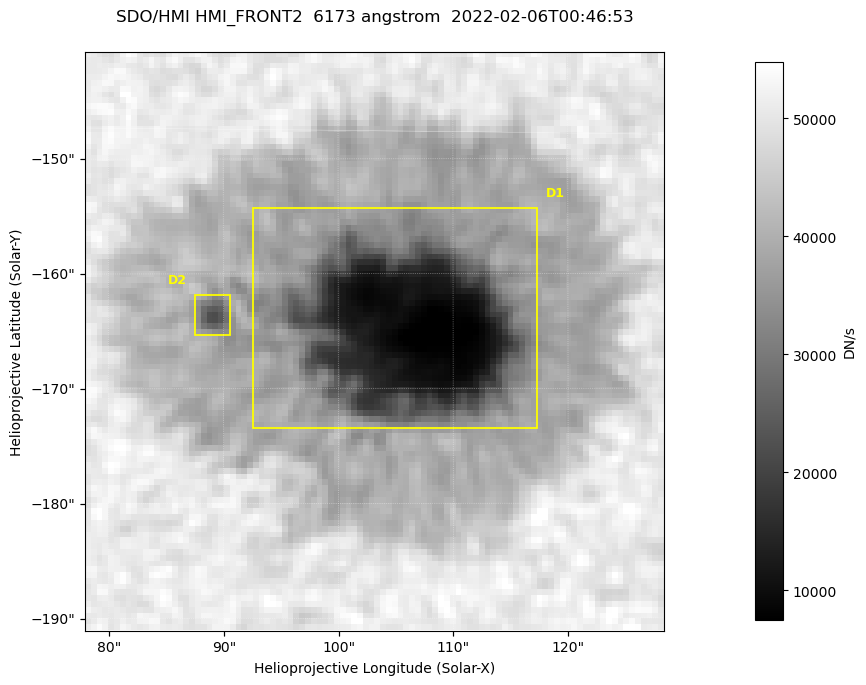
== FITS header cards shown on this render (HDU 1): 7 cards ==
TELESCOP= 'SDO/HMI '           / Telescope
INSTRUME= 'HMI_FRONT2'         / For HMI: HMI_SIDE1, HMI_FRONT2, or HMI_COMBINED
WAVELNTH=                6173. / [angstrom] Wavelength
DATE-OBS= '2022-02-06T00:46:53.500' / [ISO] Observation date {DATE__OBS}
CTYPE1  = 'HPLN-TAN'           / CTYPE1: HPLN
CTYPE2  = 'HPLT-TAN'           / CTYPE2: HPLT
BUNIT   = 'DN/s    '           / Physical Units

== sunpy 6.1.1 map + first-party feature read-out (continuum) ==
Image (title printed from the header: SDO/HMI HMI_FRONT2  6173 angstrom  2022-02-06T00:46:53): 100 x 100 px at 0.504 arcsec/px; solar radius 973 arcsec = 1931 px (partial field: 0.1% of the solar disc is inside the frame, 100% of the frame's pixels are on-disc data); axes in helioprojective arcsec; data unit DN/s (BUNIT, on the colour bar)
Orientation: roll -0.0702 deg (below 1 deg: not rotated)
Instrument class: CONTINUUM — white-light / continuum photospheric image (CONTENT/OBS_TYPE)
Dark features (sunspots / pores): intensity divided by the frame's on-disc median (partial field: no limb-darkening profile); reference = the frame's on-disc median (the 8%-of-disc-diameter window exceeds this field); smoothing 3 px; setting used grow <= 0.75, no closing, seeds <= 0.75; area >= 9 px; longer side >= 3 px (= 1.5 arcsec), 3 px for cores <= 0.7; partial field; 2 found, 2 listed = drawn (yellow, D1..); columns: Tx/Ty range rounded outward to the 2 arcsec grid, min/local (2 s.f., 1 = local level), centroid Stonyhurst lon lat
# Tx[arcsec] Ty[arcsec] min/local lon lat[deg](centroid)
D1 92..118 -174..-154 0.15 +6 -16
D2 86..92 -166..-162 0.52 +5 -16